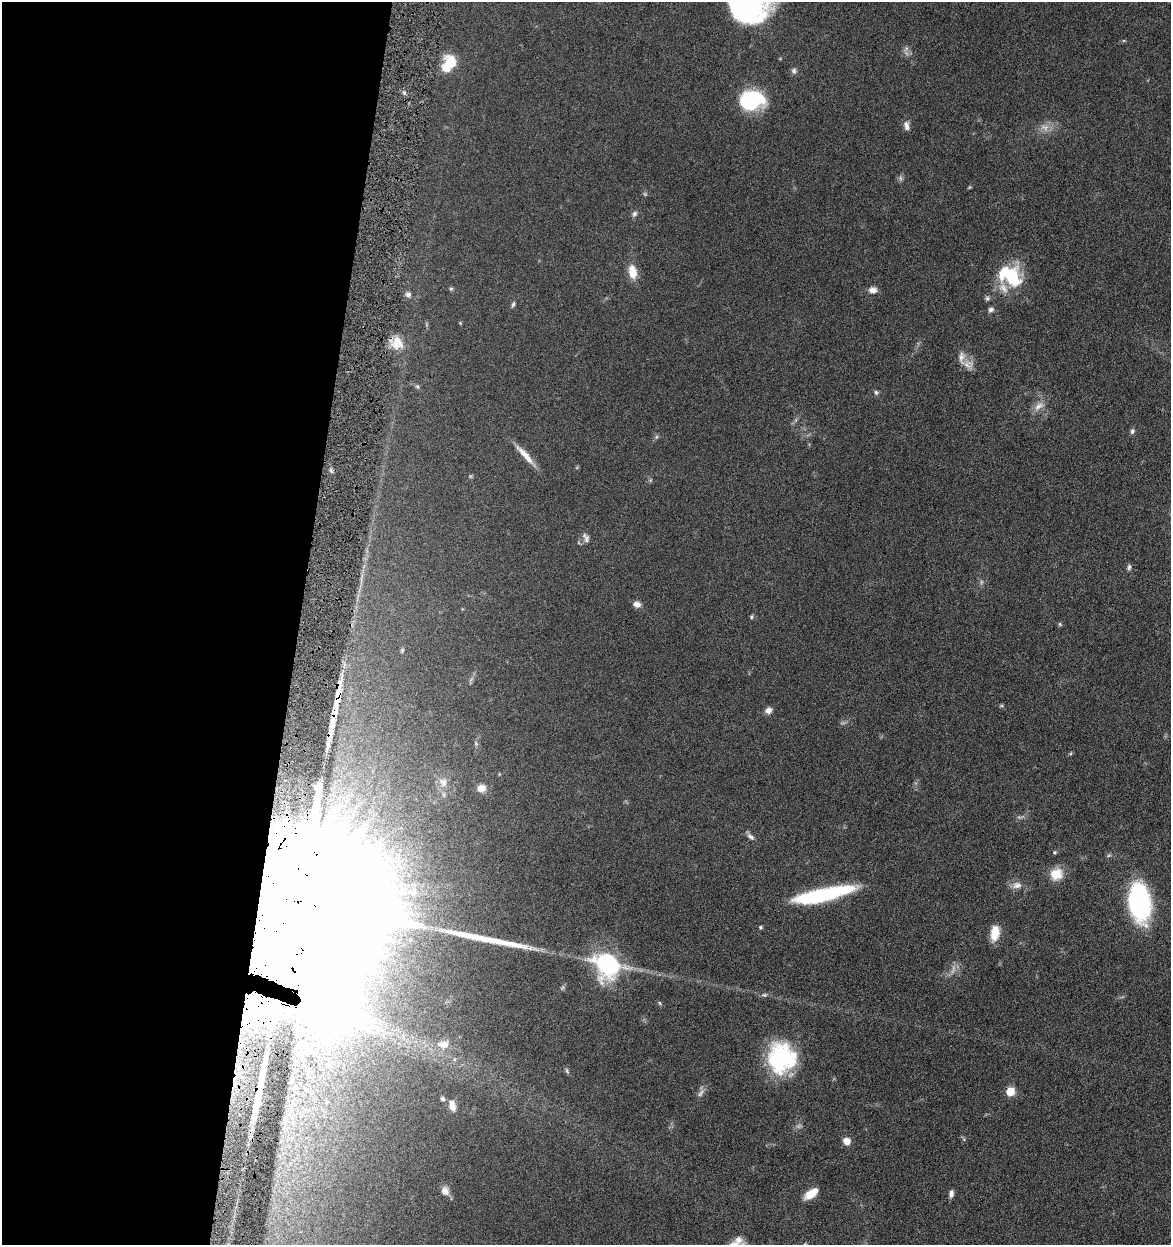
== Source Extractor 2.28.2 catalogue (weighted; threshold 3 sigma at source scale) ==
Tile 5 of 4 x 4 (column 1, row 2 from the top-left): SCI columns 242-1410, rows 2492-3734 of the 5040 x 4982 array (HDU 1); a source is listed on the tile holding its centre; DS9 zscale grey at full resolution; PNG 1173 x 1247 px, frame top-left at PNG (2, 2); no overlay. Shown black and unused: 26% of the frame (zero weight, under 4 of 8 exposures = <1% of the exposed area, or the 3 px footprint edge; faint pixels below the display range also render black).
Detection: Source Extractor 2.28.2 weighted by HDU 2 'WHT'; one run over the whole footprint, this tile lists its part. Background 0.042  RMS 0.0046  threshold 0.0189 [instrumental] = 3 sigma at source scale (4.09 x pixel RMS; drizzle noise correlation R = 1.36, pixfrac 0.8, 0.05/0.05 arcsec/px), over >= 5 px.
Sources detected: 85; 4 too faint to see at this stretch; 9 inside a brighter object's white glare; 3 long thin detections or spike segments (spike, bleed or trail) — not listed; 5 inside a brighter listed object's ellipse — not listed separately; the other 64 listed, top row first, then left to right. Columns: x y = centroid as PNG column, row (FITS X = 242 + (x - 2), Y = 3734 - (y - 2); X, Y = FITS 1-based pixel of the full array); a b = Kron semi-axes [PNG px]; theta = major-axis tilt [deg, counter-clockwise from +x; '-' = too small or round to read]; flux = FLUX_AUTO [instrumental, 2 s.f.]
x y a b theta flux
748 3 42 39 -48 75
906 48 7 6 - 1.2
450 63 16 13 -89 11
794 71 8 7 - 1.2
752 100 23 18 12 33
906 125 12 6 -77 2
1045 127 13 9 -9 3.2
900 178 7 4 -88 0.88
634 214 8 6 57 1.1
632 272 15 8 -80 6.7
1012 277 28 22 -78 20
451 289 6 4 3 0.64
873 290 9 7 2 2.6
408 294 8 7 - 1.4
987 298 6 6 - 0.92
513 304 7 5 63 0.74
991 309 7 6 - 1.3
460 323 4 4 - 0.37
397 343 19 16 -85 6.8
967 365 14 10 -37 3.3
417 386 6 5 - 0.74
876 392 6 6 - 0.83
1039 406 17 8 30 3.1
1132 431 8 6 71 0.99
656 437 6 4 46 0.67
525 455 33 7 -48 5.5
586 538 14 7 -66 1.9
1129 567 8 5 82 0.91
637 604 8 6 -17 2.3
751 617 5 5 - 0.55
1060 624 6 4 -89 0.52
402 650 7 5 71 0.61
768 710 8 7 - 2.1
476 744 6 4 -19 0.51
443 782 11 9 -71 2.4
481 788 10 9 - 3.1
751 837 11 6 -37 1.5
1054 852 5 5 - 0.58
1109 855 6 4 18 0.57
1056 874 16 14 18 6.9
1017 885 13 9 -1 2.9
414 892 10 8 83 2.4
819 896 53 12 12 40
293 900 56 32 -17 57000
1140 902 36 19 -82 63
760 927 5 4 - 0.57
995 933 17 9 82 6.7
607 965 35 27 -30 37
660 1003 6 4 -87 0.49
303 1044 20 16 1 9.5
444 1045 11 8 -5 4.2
776 1060 40 19 -68 27
567 1071 9 4 -60 0.66
292 1079 11 6 71 1.8
1010 1091 5 5 - 17
701 1093 14 6 59 1.7
443 1099 6 5 - 1
293 1104 15 11 73 5.5
452 1105 13 7 -74 3.2
846 1141 8 7 - 3.4
445 1191 12 9 -59 2.7
811 1194 14 7 36 6.8
951 1194 8 5 81 1.6
739 1240 11 9 -28 2.4
Overlapping masked pixels (flux is a lower limit): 1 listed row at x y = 293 900
Isophote crosses this tile's border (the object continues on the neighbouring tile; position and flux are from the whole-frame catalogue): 1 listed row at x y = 748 3